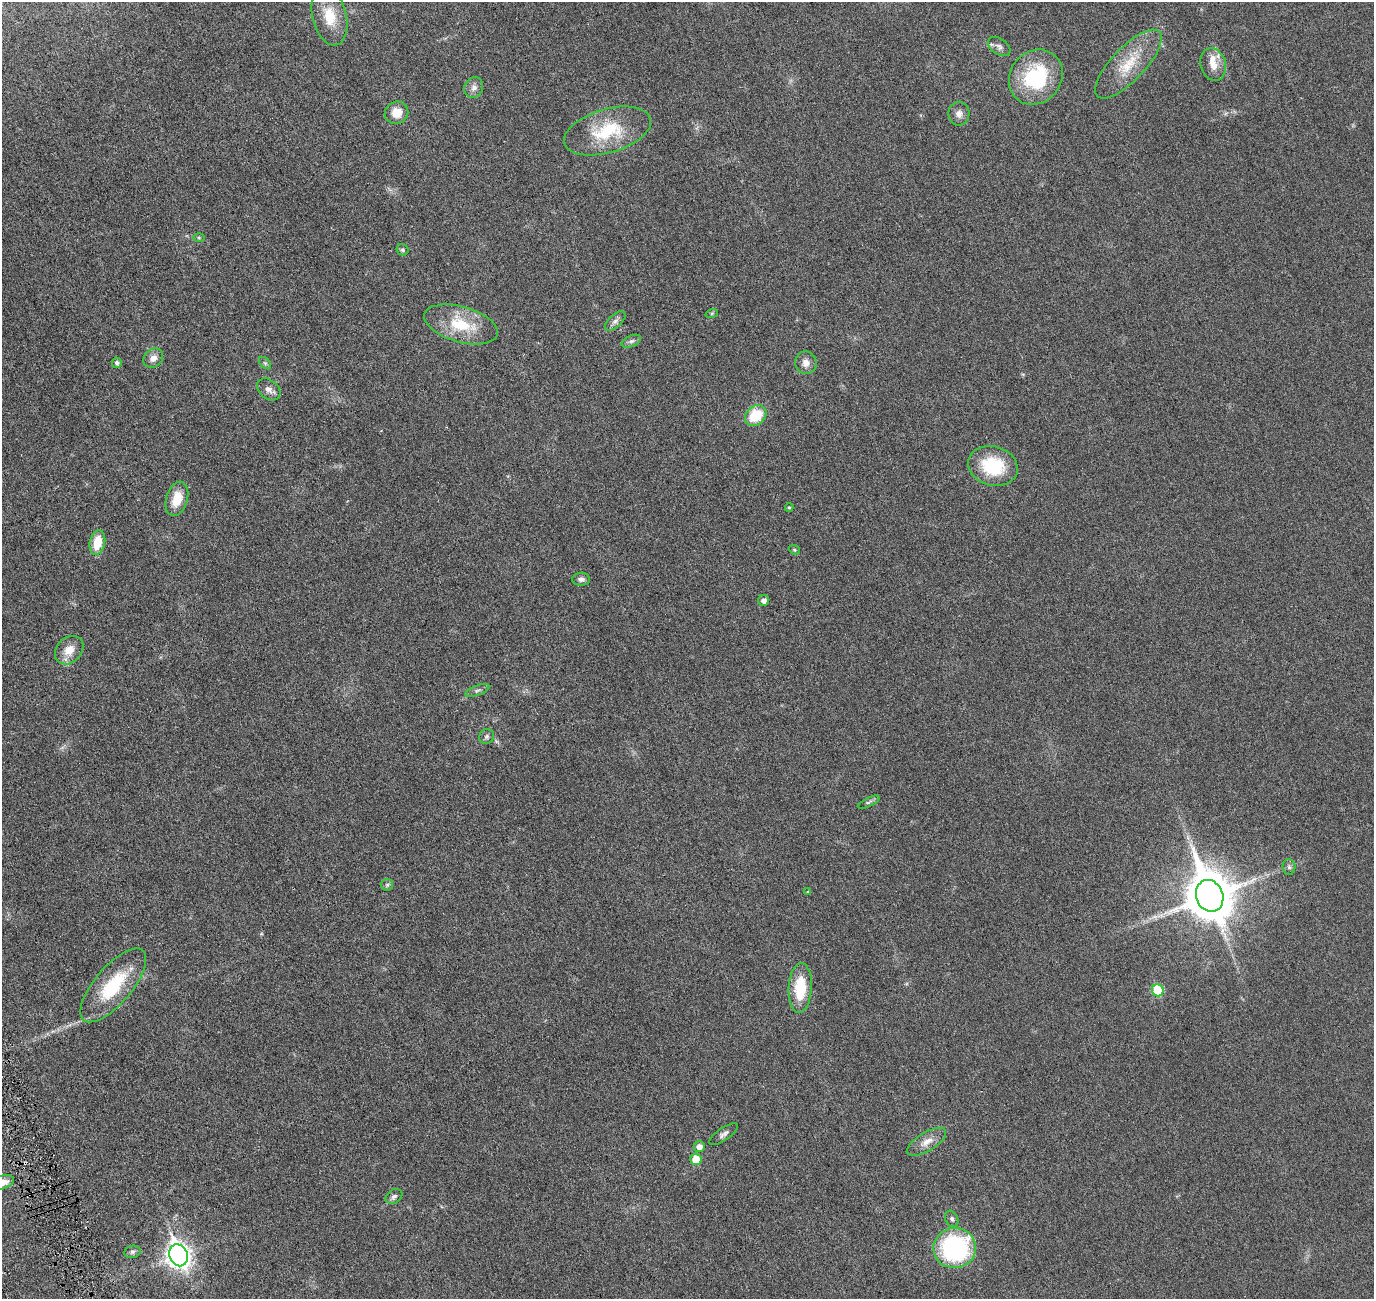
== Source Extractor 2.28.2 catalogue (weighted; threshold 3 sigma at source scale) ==
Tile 7 of 4 x 4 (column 3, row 2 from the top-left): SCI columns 2814-4185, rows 2772-4068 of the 5618 x 5643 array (HDU 1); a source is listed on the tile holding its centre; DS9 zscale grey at full resolution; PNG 1376 x 1301 px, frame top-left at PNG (2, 2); each listed source drawn as its Kron ellipse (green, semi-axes under 4 px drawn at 4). Shown black and unused: <1% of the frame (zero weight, under 3 of 6 exposures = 1% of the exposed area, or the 3 px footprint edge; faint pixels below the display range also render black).
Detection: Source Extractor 2.28.2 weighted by HDU 2 'WHT'; one run over the whole footprint, this tile lists its part. Background 0.0277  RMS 0.0043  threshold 0.0176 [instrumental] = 3 sigma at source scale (4.09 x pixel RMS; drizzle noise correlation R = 1.36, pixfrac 0.8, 0.05/0.05 arcsec/px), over >= 5 px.
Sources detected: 51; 1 cosmic-ray / hot-pixel residue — neither listed nor drawn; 1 inside a brighter listed object's ellipse — not listed separately; the other 49 listed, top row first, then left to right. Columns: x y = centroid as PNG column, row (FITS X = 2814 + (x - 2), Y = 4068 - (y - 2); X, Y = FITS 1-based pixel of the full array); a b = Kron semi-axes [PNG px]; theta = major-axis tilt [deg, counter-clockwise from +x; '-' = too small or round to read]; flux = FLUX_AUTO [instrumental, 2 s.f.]
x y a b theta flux
330 16 29 17 -76 9.7
999 47 12 7 -35 1.6
1128 64 45 16 46 12
1213 64 16 12 -74 4.6
1036 77 29 25 50 28
474 88 10 9 - 1.9
396 113 12 11 - 5.1
959 114 12 10 88 2.2
607 131 45 22 16 19
199 237 6 4 -1 0.44
403 250 6 5 - 0.7
712 313 6 4 19 0.49
615 321 12 6 41 1.4
461 324 38 17 -16 15
631 341 10 5 24 1
153 358 11 8 38 2.3
117 363 5 5 - 1.1
265 363 7 4 -45 0.62
806 363 11 10 - 2.6
269 389 13 9 -40 2.1
756 415 11 9 39 12
993 466 25 19 -15 18
177 499 17 10 73 7
789 507 4 4 - 0.42
97 542 12 7 79 7.5
794 550 6 4 -22 0.44
581 579 9 6 -1 1.2
764 600 5 5 - 1.6
69 650 16 12 46 4.7
477 690 12 5 21 1.1
487 737 8 7 - 1
869 802 12 4 26 0.79
1289 867 8 6 -87 0.92
387 885 6 5 - 0.72
808 892 4 3 - 0.5
1210 896 16 13 -68 1500
113 985 46 18 49 21
800 988 25 11 87 13
1158 990 6 5 - 16
724 1134 17 6 34 1.5
927 1142 22 9 31 3.6
699 1147 5 5 - 2.3
696 1159 6 5 - 7.6
2 1182 12 6 18 3.1
394 1196 9 6 35 1.2
952 1219 8 6 -64 0.93
955 1248 21 20 - 48
132 1252 8 6 15 0.98
179 1255 11 9 -68 250
Isophote crosses this tile's border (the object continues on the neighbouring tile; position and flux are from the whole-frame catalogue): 1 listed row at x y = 2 1182